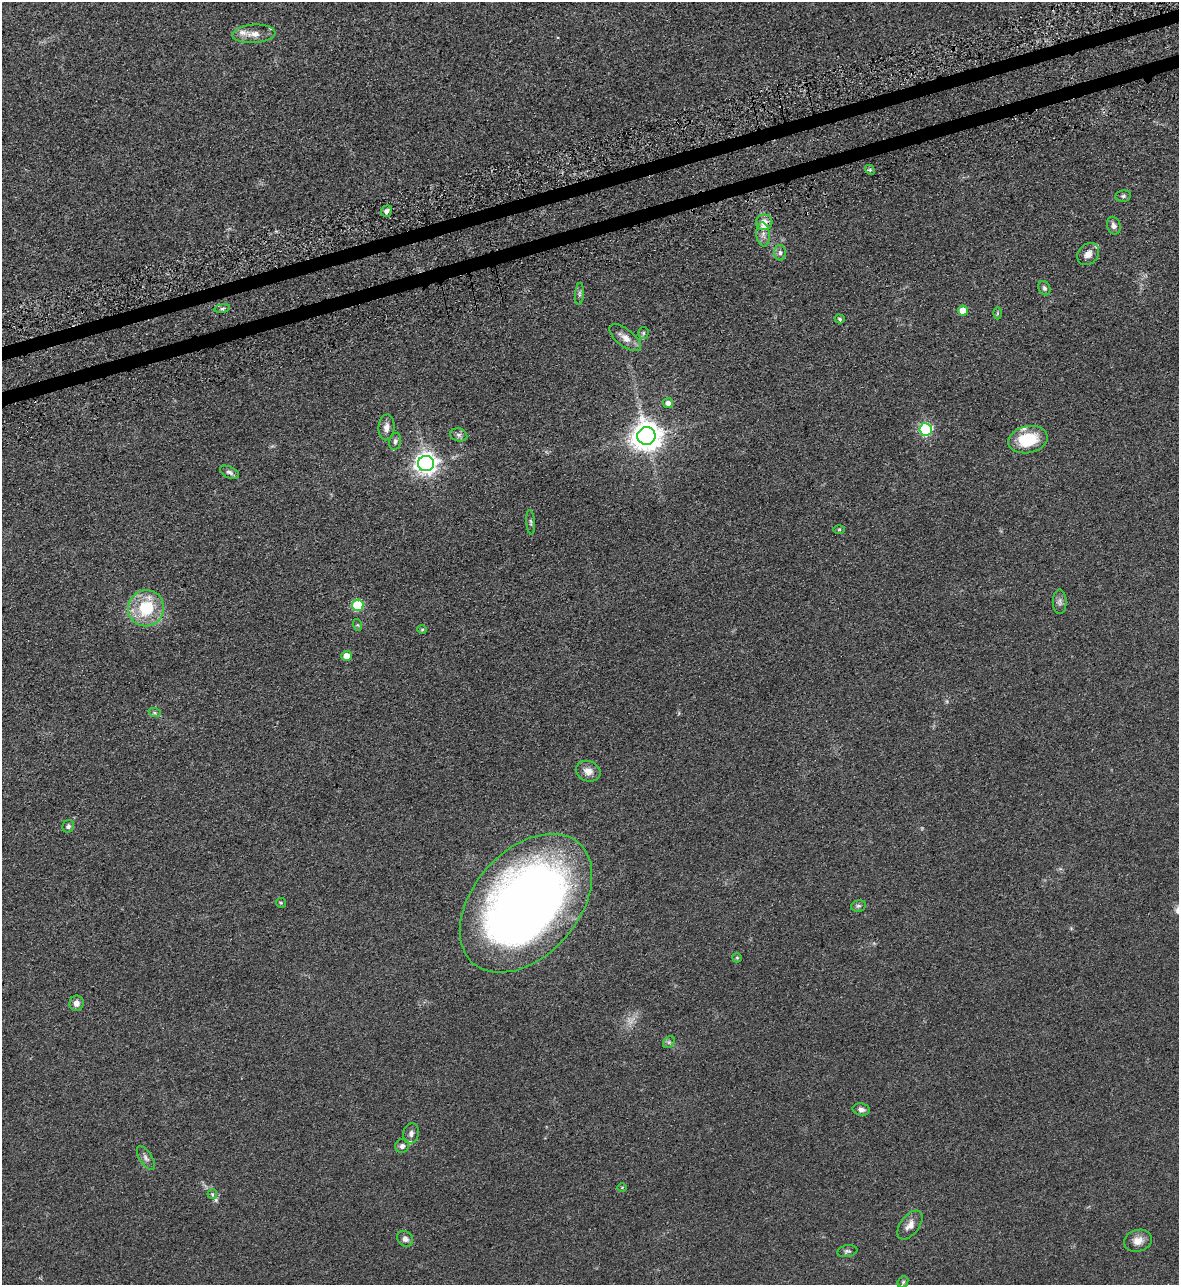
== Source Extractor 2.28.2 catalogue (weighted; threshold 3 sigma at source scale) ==
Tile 10 of 4 x 4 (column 2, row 3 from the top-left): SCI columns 1361-2537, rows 1335-2617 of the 5195 x 5235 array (HDU 1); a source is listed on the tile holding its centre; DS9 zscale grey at full resolution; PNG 1181 x 1287 px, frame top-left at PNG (2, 2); each listed source drawn as its Kron ellipse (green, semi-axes under 4 px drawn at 4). Shown black and unused: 2% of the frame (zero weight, under 3 of 5 exposures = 4% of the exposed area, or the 3 px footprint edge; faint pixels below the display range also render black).
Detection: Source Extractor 2.28.2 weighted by HDU 2 'WHT'; one run over the whole footprint, this tile lists its part. Background 0.047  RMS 0.0063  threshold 0.0284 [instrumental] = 3 sigma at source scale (4.5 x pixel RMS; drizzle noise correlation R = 1.50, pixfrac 1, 0.05/0.05 arcsec/px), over >= 5 px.
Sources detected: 57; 3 inside a brighter listed object's ellipse — not listed separately; the other 54 listed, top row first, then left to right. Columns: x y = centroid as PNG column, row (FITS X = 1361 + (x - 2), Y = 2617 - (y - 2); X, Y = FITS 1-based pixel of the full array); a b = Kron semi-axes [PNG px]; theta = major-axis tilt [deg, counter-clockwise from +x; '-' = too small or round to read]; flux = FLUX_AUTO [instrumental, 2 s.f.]
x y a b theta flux
254 34 21 9 4 6.4
870 170 5 4 - 0.85
1123 196 8 5 9 1.4
386 211 6 5 - 2.1
764 222 8 8 - 5.2
1114 226 9 6 -69 2.4
763 234 12 6 -85 3.4
780 253 8 6 -89 1.6
1088 254 12 9 45 4.9
1044 288 7 5 -62 1.6
579 294 11 4 86 1.5
222 308 8 4 9 1
963 311 5 5 - 9
997 313 6 4 90 0.77
840 319 5 4 - 0.88
643 333 6 5 - 1
625 338 19 8 -38 5.6
668 403 5 5 - 2.9
386 427 13 8 85 3.9
926 429 6 6 - 70
459 435 9 6 -15 1.8
646 436 9 9 - 890
1028 440 20 13 12 24
395 441 9 5 77 1.7
426 463 8 7 - 400
230 472 10 5 -25 1.8
531 522 12 4 -86 1.2
839 529 6 4 1 0.62
1060 602 12 7 -89 2.3
358 605 5 5 - 34
146 608 18 17 - 27
358 625 6 4 -70 0.72
422 629 4 4 - 0.78
346 656 5 5 - 6.2
155 713 6 4 -18 0.97
588 771 12 10 -22 4.9
68 826 6 5 - 1.7
281 903 5 4 - 0.75
526 903 80 52 48 540
858 906 7 5 13 1.5
737 958 5 4 - 0.69
76 1003 7 7 - 3.2
669 1042 6 5 - 1.3
861 1109 9 6 -11 2.4
411 1133 10 7 77 2.7
402 1146 7 6 - 2.2
146 1158 13 6 -56 2.2
622 1187 5 3 - 0.5
212 1194 5 5 - 0.86
910 1225 16 9 53 4.6
405 1239 9 7 -43 2.3
1138 1241 14 11 16 5.3
847 1251 10 6 10 1.5
903 1282 6 5 - 0.84